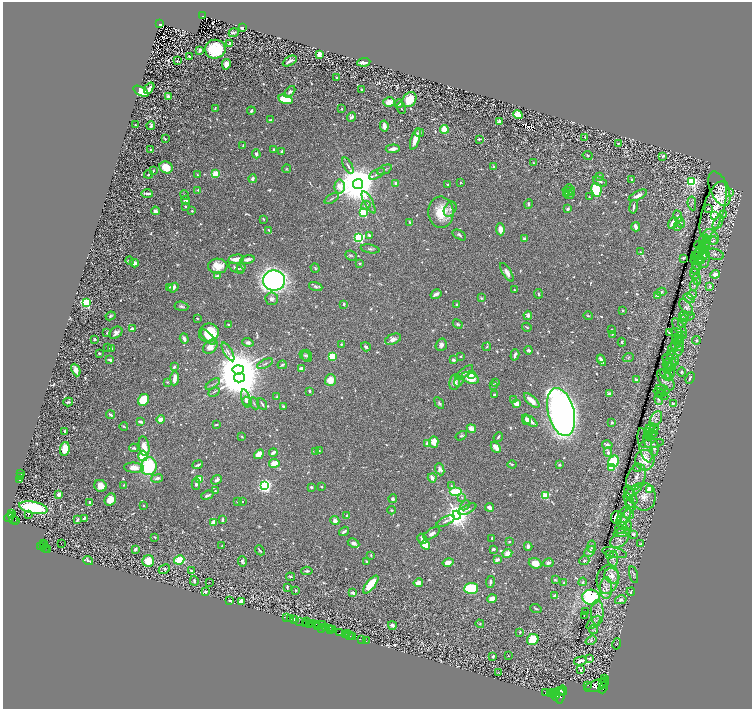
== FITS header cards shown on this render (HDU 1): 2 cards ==
NAXIS1  =                 1499
NAXIS2  =                 1413

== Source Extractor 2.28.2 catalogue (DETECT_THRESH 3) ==
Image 1499 x 1413 px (HDU 1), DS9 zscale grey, zoomed out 1/2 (1 PNG px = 2 x 2 image px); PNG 754 x 711 px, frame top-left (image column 2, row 1413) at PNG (3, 2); each listed source drawn as its Kron ellipse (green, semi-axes under 4 px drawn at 4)
Background 0.267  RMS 0.0083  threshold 0.0249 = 3 sigma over >= 5 px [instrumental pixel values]
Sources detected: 987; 96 cannot appear on this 1/2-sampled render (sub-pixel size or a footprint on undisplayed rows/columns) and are neither listed nor drawn; of the other 891, the 500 brightest by FLUX_AUTO listed and drawn (391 fainter detections omitted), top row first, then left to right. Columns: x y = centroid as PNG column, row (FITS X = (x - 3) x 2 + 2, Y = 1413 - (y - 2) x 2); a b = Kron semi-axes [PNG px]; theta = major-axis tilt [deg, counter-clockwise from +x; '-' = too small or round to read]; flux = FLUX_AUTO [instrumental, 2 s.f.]
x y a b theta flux
203 16 3 2 - 25
160 24 3 2 - 28
242 28 3 2 - 5.3
234 33 5 2 - 3.9
230 43 4 3 - 4
215 49 10 9 - 84
200 50 3 2 - 5.4
319 54 3 3 - 16
189 57 3 3 - 2.6
177 61 2 2 - 1.8
290 61 8 3 30 6.6
364 62 7 3 7 18
226 64 5 4 - 13
337 78 4 2 - 1.8
149 88 6 2 52 9.9
361 90 2 2 - 1.8
141 91 8 4 -30 47
290 92 6 4 48 4.1
168 96 3 3 - 6.8
285 99 7 4 -16 72
409 100 8 6 54 37
389 102 6 4 15 19
399 104 4 3 - 4.5
401 108 6 2 -69 2
215 109 3 2 - 1.9
342 109 3 3 - 2
251 111 4 2 - 3.6
518 115 5 4 - 39
352 117 5 3 - 6.5
271 120 4 2 - 3.4
500 122 4 3 - 11
136 125 3 2 - 2
151 126 4 3 - 4.8
384 126 5 3 - 8.8
444 129 4 4 - 33
420 133 4 3 - 2.1
585 137 3 2 - 1.7
165 139 2 2 - 1.7
415 139 11 3 71 20
479 139 3 2 - 3.9
618 144 3 3 - 2.4
243 145 3 2 - 2.3
393 149 7 3 7 8.4
151 150 2 2 - 2.4
274 150 3 2 - 6
282 152 4 2 - 4.7
256 154 4 3 - 4.7
588 155 5 3 - 1.6
663 156 4 2 - 2.5
533 163 2 2 - 1.9
348 166 9 3 -62 3.9
166 167 7 6 - 27
493 167 2 2 - 7.4
286 169 4 4 - 1.8
384 170 8 2 25 2.1
153 171 3 3 - 1.7
215 173 3 3 - 20
148 174 5 2 - 2.4
377 174 9 3 32 4.2
198 175 3 2 - 1.8
600 176 2 2 - 2.2
253 179 4 3 - 7
631 179 3 2 - 3
600 182 7 3 -25 3.1
692 182 4 3 - 210
396 183 3 3 - 5.9
460 183 3 2 - 1.6
358 184 5 5 - 9200
448 184 3 2 - 3.6
340 186 7 5 84 62
570 189 5 3 - 2.9
719 189 18 9 -67 8.5
198 190 3 2 - 2.1
596 190 7 5 -77 92
569 191 6 3 -18 2.4
566 193 4 3 - 2.1
730 193 4 3 - 1.7
147 194 6 2 -2 5.1
185 195 5 3 - 1.6
568 195 5 3 - 2.7
638 195 10 3 27 7.7
589 197 2 2 - 1.7
332 199 8 2 31 2.1
186 200 4 4 - 12
369 203 12 3 -61 7.3
692 203 7 3 -83 2.9
528 204 5 3 - 2.1
366 205 5 3 - 4.9
185 206 3 2 - 2.8
633 207 7 2 80 5.2
450 209 8 5 57 6.1
567 209 2 2 - 6.6
708 209 3 2 - 2.6
713 210 29 10 72 50
155 211 4 3 - 8.3
192 211 2 2 - 1.7
441 212 16 12 -87 47
363 213 3 3 - 170
724 214 4 3 - 1.8
715 215 2 2 - 34
678 216 6 3 -64 3.6
263 219 3 2 - 1.8
410 222 3 2 - 1.7
680 222 5 3 - 2
718 222 8 3 61 3.7
673 223 6 3 60 12
636 227 5 2 - 12
678 227 3 3 - 2
500 229 6 4 -84 13
269 230 4 2 - 2
369 235 3 3 - 5.6
459 235 7 3 -31 3.4
711 237 9 6 -47 10
359 238 3 3 - 320
524 239 2 2 - 6.3
703 241 5 3 - 1.7
713 241 4 3 - 3.5
702 245 8 4 -3 3.4
705 247 13 4 85 8.8
370 249 9 3 -11 3.1
701 249 13 4 49 6.7
640 252 3 3 - 2.1
704 252 8 4 -89 5
699 254 6 4 75 3
715 254 9 5 -13 5.5
351 255 6 5 - 2.6
695 256 4 3 - 1.9
704 257 10 6 -88 8.4
683 258 2 2 - 2.6
236 259 8 3 10 14
248 259 7 3 10 8.4
696 260 6 3 13 1.8
699 260 5 4 - 3
130 261 4 3 - 1.7
134 263 4 4 - 10
360 263 2 2 - 3.1
697 265 5 4 - 3.1
218 266 10 7 -2 26
236 268 8 3 -27 3.6
241 268 5 4 - 3.4
315 268 5 2 - 1.9
696 269 6 4 -87 2.8
507 272 10 4 -59 8.9
695 274 5 3 - 2.8
715 274 5 4 - 13
218 276 3 2 - 13
697 279 6 2 -89 2.7
274 281 11 10 - 980
694 285 5 3 - 3
710 286 3 3 - 3.7
170 287 3 2 - 1.7
316 287 7 4 -19 3.4
173 288 5 4 - 8
514 290 2 2 - 2
661 292 5 3 - 3
436 294 6 3 32 6.4
538 294 4 2 - 1.8
658 295 4 4 - 5.9
692 295 5 4 - 2.9
481 298 3 3 - 2.6
689 298 6 3 -33 2.5
272 299 6 6 - 5.5
86 302 3 3 - 320
344 304 2 2 - 3.8
457 305 2 2 - 3.8
181 306 7 4 -6 3.6
686 307 9 5 -54 5.7
623 310 2 2 - 2.6
528 315 4 4 - 6.7
684 315 5 3 - 2.5
111 316 5 3 - 2.8
588 316 5 3 - 1.8
687 317 7 3 16 2.6
197 318 3 2 - 1.7
682 321 6 3 79 3.3
458 324 5 3 - 2.5
229 325 3 2 - 3.4
527 327 5 2 - 2.6
680 328 11 5 -56 5.7
133 329 3 3 - 12
611 330 2 2 - 1.7
107 333 2 2 - 2.8
116 333 7 5 38 7.2
209 333 10 9 - 62
669 333 2 2 - 2.9
679 333 9 4 -24 4
612 334 4 2 - 2.7
208 337 10 4 -46 23
184 338 5 3 - 7.3
679 338 6 3 -83 3
95 339 3 3 - 2.5
393 339 8 5 21 7.4
677 339 6 2 -47 2.3
696 340 4 4 - 2.8
248 342 6 4 -16 4.2
622 342 4 3 - 2.4
341 344 3 2 - 2.3
675 344 5 4 - 3.9
441 345 6 5 - 5.5
679 346 5 3 - 2.6
210 347 8 6 43 14
366 347 5 3 - 3.4
487 347 4 3 - 1.8
108 348 2 2 - 2.7
112 349 4 2 - 6.3
672 349 6 4 81 2.8
529 350 4 2 - 4.9
228 352 10 3 -60 5.1
99 353 2 2 - 3.5
676 353 9 3 33 3.6
515 355 6 3 73 6
305 356 6 4 -41 2.3
307 356 6 5 - 2.6
332 356 4 3 - 84
461 356 2 2 - 2.5
628 357 6 3 20 2
600 358 3 2 - 2.5
668 358 5 5 - 3.3
673 358 8 5 -53 5.2
110 360 4 2 - 4.6
453 360 3 2 - 5.9
601 360 6 3 -59 7.6
667 363 5 4 - 3.7
265 364 8 3 25 3.1
672 364 7 3 78 3.8
282 365 5 2 - 3.1
174 367 3 2 - 2.6
667 367 4 3 - 2.5
301 369 3 3 - 9.3
76 370 6 3 -67 13
238 370 5 4 - 7000
670 371 8 5 -87 5.8
681 372 5 4 - 2.8
464 373 11 3 38 6.1
472 374 3 3 - 7.9
666 375 7 3 -38 3.5
668 377 4 4 - 3
175 378 7 3 85 15
240 378 5 4 - 9500
470 378 9 5 -19 32
690 378 6 2 62 2.8
330 380 6 5 - 21
636 380 4 3 - 5.7
666 380 12 6 -55 9.1
459 381 5 4 - 3.1
167 382 3 2 - 2.1
455 382 8 5 79 9.2
495 382 3 2 - 1.7
213 384 8 2 34 2
493 386 2 2 - 5.1
662 389 7 3 -23 3
309 391 2 2 - 4.6
214 392 6 2 30 1.9
660 392 6 3 -20 2.7
610 394 3 3 - 7.4
494 395 2 2 - 3.2
662 395 6 3 -28 2.9
277 397 3 3 - 1.8
246 398 9 4 -76 9.8
513 399 3 3 - 1.6
659 399 6 4 -85 4.1
143 400 6 5 - 56
532 400 10 4 -43 16
247 401 5 2 - 4.1
68 402 5 3 - 2.1
254 403 6 2 -61 2
439 403 6 3 -56 2.5
673 403 2 2 - 6.9
262 404 6 2 -59 2.8
516 404 4 3 - 12
283 406 2 2 - 3.4
561 412 24 13 -75 1100
110 415 5 3 - 5.3
161 419 4 3 - 11
656 419 8 5 62 8
526 420 4 3 - 8.8
530 421 9 3 -37 12
140 422 4 2 - 7
612 422 2 2 - 2.8
216 425 4 2 - 2.1
124 426 4 2 - 1.8
471 429 5 3 - 17
650 429 7 4 42 5
654 429 5 4 - 3.5
65 431 3 2 - 5.1
648 433 5 4 - 3
652 434 6 3 1 2.8
461 436 6 3 32 2.1
649 436 4 2 - 1.9
242 437 2 2 - 1.7
498 437 5 2 - 2.2
648 440 8 4 -81 5.1
434 442 6 4 -87 19
427 444 3 3 - 14
652 444 12 4 8 6.1
607 445 5 3 - 5.1
645 445 18 6 -76 11
144 446 10 5 -80 19
496 447 6 3 -49 14
134 448 4 3 - 2.5
65 449 7 4 81 29
655 449 7 3 83 4.3
319 451 2 2 - 2.6
273 452 4 2 - 7.3
316 452 3 3 - 2.8
608 452 5 3 - 4
259 454 5 3 - 18
143 456 5 4 - 39
645 460 10 9 - 34
614 461 6 5 - 110
274 463 5 4 - 23
512 464 4 3 - 1.7
198 465 5 2 - 3.9
560 465 2 2 - 8.5
149 466 9 8 - 110
611 467 4 3 - 18
134 468 10 5 -4 15
637 468 4 3 - 1.9
440 469 6 4 -68 6.6
21 474 2 2 - 19
20 476 2 1 - 20
636 477 14 9 64 13
157 478 6 3 14 6.4
432 478 4 2 - 9.7
200 479 4 3 - 34
19 480 2 2 - 290
217 480 6 3 40 4.5
196 484 6 4 -88 3.6
124 485 3 2 - 1.7
100 486 6 5 - 21
265 486 3 3 - 540
451 486 3 3 - 1.7
311 487 4 3 - 3
322 487 2 2 - 1.9
650 489 3 3 - 26
634 490 10 4 37 5.7
215 491 3 2 - 1.8
455 492 6 4 0 80
59 494 3 3 - 15
207 495 6 2 22 4.2
631 495 10 5 -61 5.3
545 496 3 3 - 110
462 497 4 4 - 2
644 497 14 11 90 19
393 499 4 4 - 3.1
110 500 6 5 - 19
629 500 8 2 -63 2.8
242 501 2 2 - 1.7
90 502 3 3 - 5.1
237 502 3 2 - 1.9
465 505 5 3 - 3.5
630 505 6 3 -48 3.1
144 506 3 2 - 1.8
490 507 4 3 - 6.9
33 508 14 6 -11 130
467 509 10 4 28 5.3
392 510 4 3 - 2.1
11 514 4 3 - 220
29 514 2 1 - 1.7
629 514 5 4 - 3.4
457 515 4 4 - 2100
624 515 9 6 58 6.6
11 516 2 1 - 140
347 516 3 2 - 4
617 517 6 5 - 8
625 517 9 4 60 6.3
9 518 5 2 - 410
84 518 4 2 - 6.3
13 519 3 2 - 120
16 520 3 2 - 120
77 520 4 2 - 3.7
223 520 4 2 - 3.7
335 521 4 4 - 7.6
446 521 10 3 27 4.5
213 523 4 3 - 22
624 523 9 6 -46 8.7
621 528 6 5 - 3.2
344 531 5 2 - 4.9
621 532 8 4 20 6.7
432 533 9 4 31 7
633 534 4 3 - 2.6
155 537 2 2 - 1.7
492 538 3 2 - 2
422 539 5 2 - 10
619 540 10 6 29 6.8
509 542 4 3 - 2.2
43 543 4 3 - 220
353 543 6 3 -28 8.2
61 544 2 1 - 6.1
641 544 2 2 - 1.9
43 545 2 1 - 180
426 545 4 4 - 43
222 546 3 2 - 2
528 546 4 3 - 5
41 547 3 2 - 350
591 547 6 4 80 3.5
45 548 4 2 - 140
135 549 4 3 - 5.8
493 549 3 2 - 4.9
48 550 3 2 - 110
260 550 5 2 - 3.8
590 551 6 4 47 6.1
507 553 5 4 - 13
615 553 12 5 -12 3.1
609 554 4 3 - 3.7
371 555 3 3 - 1.7
613 559 8 4 86 4.9
88 560 5 2 - 4.2
179 560 5 4 - 46
497 560 4 2 - 7.8
148 561 6 5 - 39
242 561 5 3 - 3.5
584 561 5 4 - 2.8
366 562 3 2 - 5.7
448 562 5 4 - 9.5
535 563 6 5 - 24
548 563 5 4 - 5
164 569 6 3 26 3.3
192 571 4 2 - 2.2
307 571 6 3 6 3.8
634 575 8 4 -76 2.9
612 576 8 7 - 11
291 577 4 2 - 3.3
608 579 14 11 78 16
555 580 3 3 - 2.4
194 581 4 3 - 3.9
209 582 2 1 - 4.2
490 582 6 2 82 5.4
583 582 4 3 - 2.4
418 583 4 3 - 9
564 583 2 2 - 10
371 584 11 4 51 55
287 587 4 2 - 2.3
471 588 7 5 4 110
606 588 11 6 90 10
296 590 2 2 - 2.6
205 592 3 3 - 3
631 592 4 2 - 1.7
353 593 4 3 - 6.6
554 596 4 3 - 2.3
591 597 9 7 -5 230
492 598 5 4 - 10
621 600 6 4 14 5.3
230 601 3 2 - 1.7
241 602 4 3 - 13
536 609 6 3 -20 2.3
585 611 2 1 - 4.8
597 613 12 6 89 9.1
584 616 3 1 - 100
286 617 2 1 - 15
291 619 2 2 - 72
295 620 3 2 - 360
307 621 2 1 - 93
299 622 3 1 - 17
594 622 9 3 43 4.2
312 623 2 1 - 160
306 624 4 2 - 22
309 624 3 2 - 200
480 624 4 4 - 2.1
316 625 3 2 - 330
323 625 4 2 - 160
392 625 4 3 - 4
318 626 3 2 - 120
322 628 2 1 - 180
326 628 3 3 - 360
329 628 3 2 - 380
331 630 3 1 - 160
333 630 4 2 - 280
594 630 4 3 - 2.2
339 632 3 2 - 340
520 632 3 2 - 2.9
348 633 2 1 - 11
345 634 3 1 - 300
349 636 4 2 - 40
352 637 2 1 - 27
361 639 2 1 - 4.1
533 639 6 5 - 39
591 640 6 3 35 2.8
366 641 2 1 - 12
617 644 6 1 74 300
493 656 2 2 - 5.3
508 656 2 2 - 1.8
589 658 3 2 - 2.8
580 661 6 3 13 12
581 670 4 3 - 2.4
498 672 2 2 - 2.7
605 679 2 1 - 130
605 682 4 2 - 560
602 683 2 2 - 810
588 685 2 1 - 140
596 686 12 5 19 7000
603 688 6 3 67 1800
563 690 5 2 - 680
560 691 7 4 7 3200
545 693 2 1 - 100
553 693 3 2 - 1400
551 694 4 3 - 1600
553 695 3 2 - 2000
555 695 5 2 - 2800
560 696 8 3 78 2100
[391 fainter detections neither listed nor drawn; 96 sub-pixel or undisplayed-footprint detections neither listed nor drawn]